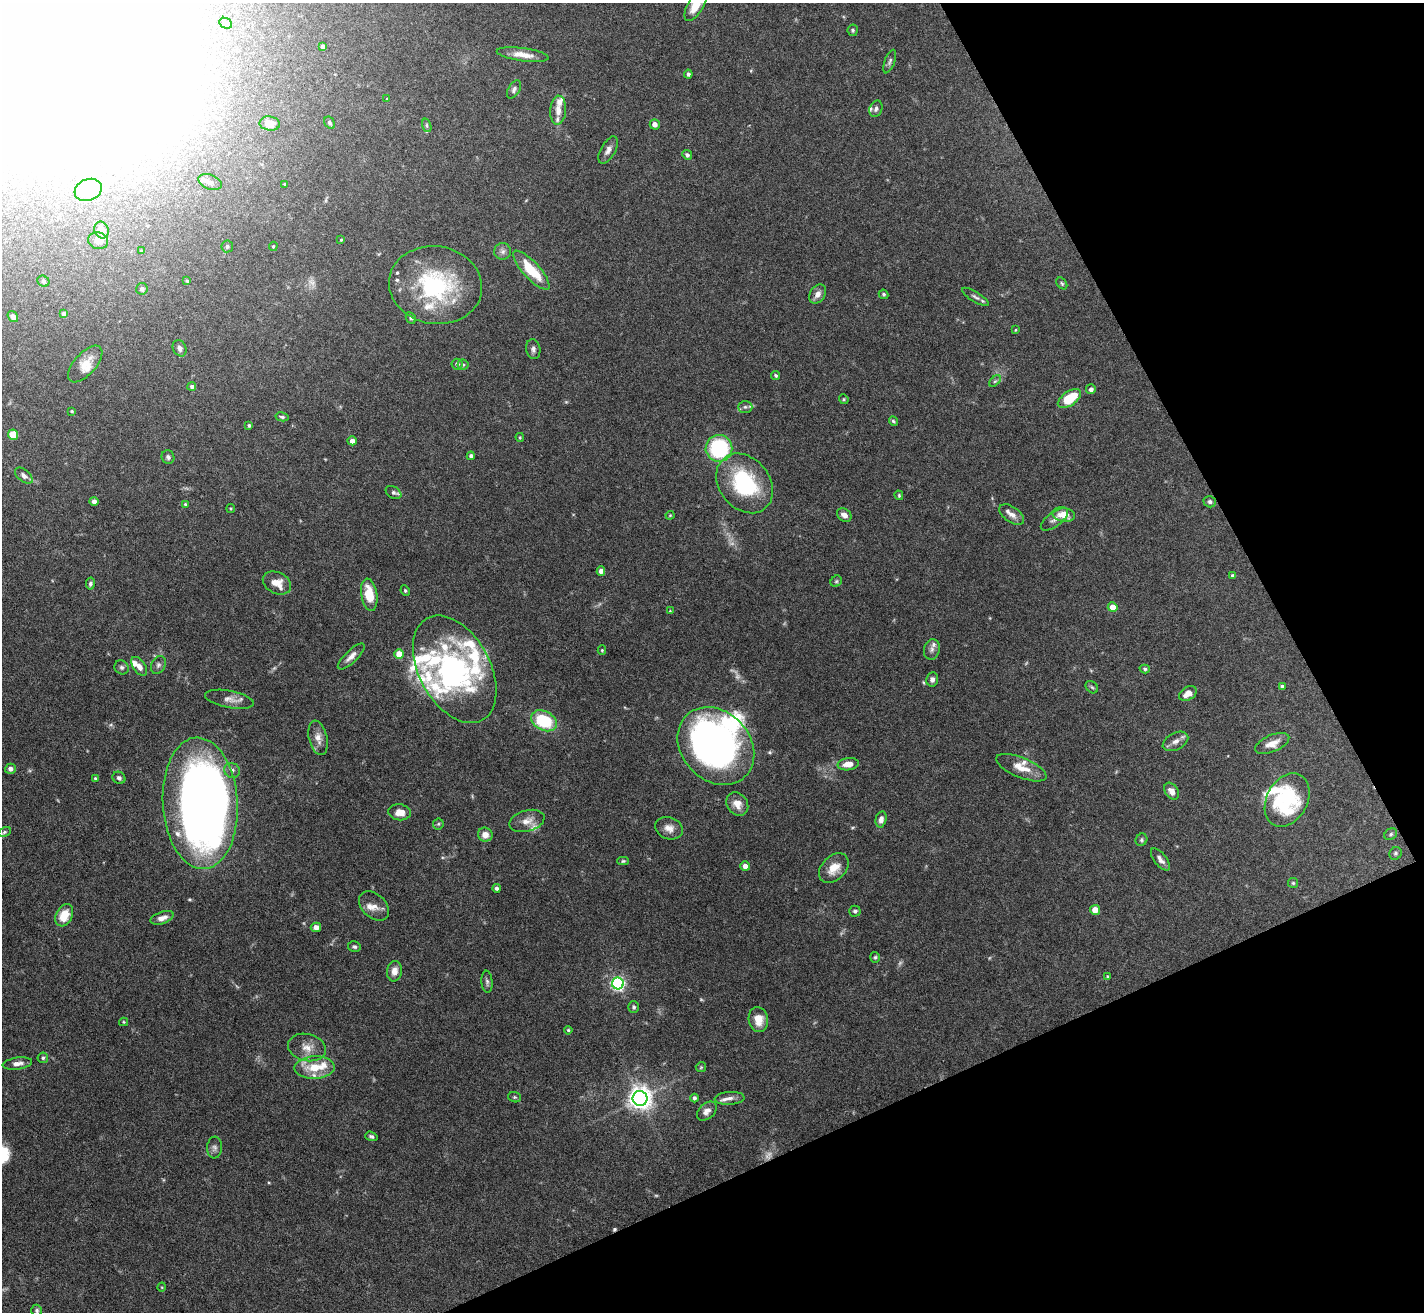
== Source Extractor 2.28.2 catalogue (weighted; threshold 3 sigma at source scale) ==
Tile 12 of 4 x 4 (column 4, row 3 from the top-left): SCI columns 4268-5689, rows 1460-2769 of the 5689 x 5674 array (HDU 1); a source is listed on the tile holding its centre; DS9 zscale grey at full resolution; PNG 1426 x 1314 px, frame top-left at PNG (2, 3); each listed source drawn as its Kron ellipse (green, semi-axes under 4 px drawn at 4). Shown black and unused: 23% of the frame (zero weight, under 5 of 10 exposures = <1% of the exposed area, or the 3 px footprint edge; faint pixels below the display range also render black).
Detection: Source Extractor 2.28.2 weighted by HDU 2 'WHT'; one run over the whole footprint, this tile lists its part. Background 0.0923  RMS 0.0027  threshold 0.0109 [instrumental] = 3 sigma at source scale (4.09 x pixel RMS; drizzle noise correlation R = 1.36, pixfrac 0.8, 0.05/0.05 arcsec/px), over >= 5 px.
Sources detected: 205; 9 too faint to see at this stretch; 7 inside a brighter object's white glare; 1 cosmic-ray / hot-pixel residue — neither listed nor drawn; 29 inside a brighter listed object's ellipse — not listed separately; the other 159 listed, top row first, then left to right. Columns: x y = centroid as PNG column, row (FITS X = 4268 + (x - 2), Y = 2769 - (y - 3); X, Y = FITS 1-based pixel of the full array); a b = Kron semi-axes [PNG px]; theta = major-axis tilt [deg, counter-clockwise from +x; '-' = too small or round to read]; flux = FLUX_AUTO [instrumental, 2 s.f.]
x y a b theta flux
696 5 18 7 60 4.8
226 23 6 5 - 0.45
853 30 6 5 - 0.37
323 46 4 4 - 0.78
523 55 26 6 -8 3
890 62 12 5 69 0.69
688 74 4 4 - 0.66
514 89 10 6 60 0.73
387 99 4 2 - 0.2
876 109 8 6 67 0.7
558 110 14 8 86 2
330 123 7 4 -59 0.55
270 124 10 7 -8 2.3
655 124 5 5 - 1.2
427 125 7 4 -72 0.44
608 150 15 7 61 1.3
687 155 5 4 - 0.67
210 182 12 7 -22 1.4
285 184 3 2 - 0.25
88 190 14 10 20 6
101 230 8 7 - 1.8
341 240 4 3 - 0.21
98 241 10 8 -20 1.5
227 246 6 5 - 0.49
273 246 5 3 - 0.27
141 251 3 3 - 0.27
503 251 8 8 - 0.98
531 270 25 8 -47 8.3
43 281 6 5 - 0.48
187 281 3 3 - 0.23
1062 283 6 4 -50 0.38
435 285 46 39 -9 29
142 289 6 5 - 0.57
818 294 10 7 54 1.5
883 294 5 4 - 0.42
975 297 15 5 -32 0.84
64 314 4 4 - 0.97
13 317 6 4 -54 1.1
411 318 6 4 -64 0.48
1015 330 4 3 - 0.21
180 348 8 6 -66 0.87
533 349 10 7 -79 0.86
85 364 23 11 48 3.6
457 364 5 5 - 0.81
463 365 5 5 - 0.42
776 375 4 3 - 0.45
995 381 7 4 44 0.45
192 386 4 4 - 0.68
1091 389 5 5 - 0.86
1069 398 13 7 34 8.7
844 399 5 4 - 0.33
745 407 7 6 - 0.63
72 411 3 2 - 0.3
282 417 7 4 -11 0.47
893 421 5 4 - 0.4
249 425 3 3 - 0.37
13 435 5 5 - 5.1
520 437 4 3 - 0.29
352 441 4 4 - 1.3
719 448 13 13 - 23
471 456 4 4 - 0.72
168 457 7 6 - 0.65
24 476 10 6 -40 0.94
745 483 32 25 -51 23
393 492 8 5 -30 0.69
899 495 5 3 - 0.28
94 501 4 4 - 0.74
1210 502 6 5 - 0.64
185 504 4 3 - 0.32
231 508 4 4 - 0.3
670 515 4 4 - 0.25
844 515 8 6 -36 1.6
1012 515 14 7 -34 1.6
1064 515 11 7 -11 3.5
1054 519 16 7 37 1.3
601 571 4 4 - 1.1
1232 575 4 3 - 0.34
836 581 6 5 - 0.39
277 583 15 10 -26 3.2
90 584 6 4 79 0.55
405 591 5 3 - 0.32
369 595 16 8 -80 5.9
1113 607 5 5 - 2.5
670 611 3 3 - 0.2
932 649 10 8 76 0.98
602 650 4 4 - 0.3
399 654 5 5 - 3.8
351 656 17 6 44 1.7
158 665 9 6 62 0.77
139 666 10 6 -54 1.7
122 667 7 6 - 0.68
455 669 58 35 -61 44
1145 669 5 4 - 0.4
932 679 7 6 - 0.85
1282 686 4 3 - 0.51
1092 687 7 5 -43 0.5
1188 694 9 6 31 2.2
229 699 25 8 -11 2.2
544 721 13 9 -28 14
318 738 17 9 -77 2.2
1175 741 14 8 28 1.6
1272 743 18 8 23 2.7
716 746 42 34 -47 110
848 764 10 6 8 2.5
1021 768 27 10 -22 4
10 769 5 5 - 0.87
232 770 8 7 - 0.87
95 778 4 3 - 0.28
119 778 7 6 - 0.71
1172 791 9 6 -57 1.6
1287 800 28 20 62 14
200 803 66 37 -86 250
737 804 12 10 -53 2.4
400 812 11 8 -7 2.3
881 819 8 5 77 1.3
527 821 18 10 15 2.2
438 824 5 5 - 0.39
669 828 14 11 -19 2.1
4 832 7 4 28 0.45
1391 834 7 5 34 0.5
485 835 7 7 - 1.9
1141 840 6 5 - 0.44
1396 853 6 6 - 0.46
1160 860 13 6 -51 1.2
623 861 6 4 1 0.36
745 866 5 4 - 1.4
834 868 17 12 44 3.6
1293 883 5 5 - 0.37
496 888 4 4 - 0.69
374 906 17 11 -42 2.1
1095 910 5 5 - 2.4
855 911 5 5 - 0.67
64 915 12 8 63 4.6
162 918 12 6 19 1.8
316 927 5 4 - 1.5
354 947 6 5 - 0.53
875 957 5 4 - 0.37
394 971 10 7 83 1.8
1108 976 4 3 - 0.26
487 982 11 5 -85 0.67
618 983 6 6 - 54
634 1007 6 5 - 0.51
758 1020 12 9 -79 3.3
124 1022 4 4 - 0.25
568 1030 4 4 - 0.32
307 1047 19 13 -14 3.3
43 1058 5 5 - 0.46
17 1063 15 6 7 1.4
701 1067 5 5 - 0.31
315 1068 20 11 3 6.1
515 1097 6 5 - 0.43
640 1098 7 7 - 210
694 1098 4 4 - 0.6
730 1098 15 6 4 1.5
707 1111 11 7 43 1.5
371 1136 6 4 -18 0.52
214 1148 11 7 86 0.92
162 1287 4 3 - 0.2
37 1310 6 5 - 0.53
Isophote crosses this tile's border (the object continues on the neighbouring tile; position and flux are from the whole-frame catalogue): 1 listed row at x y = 696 5